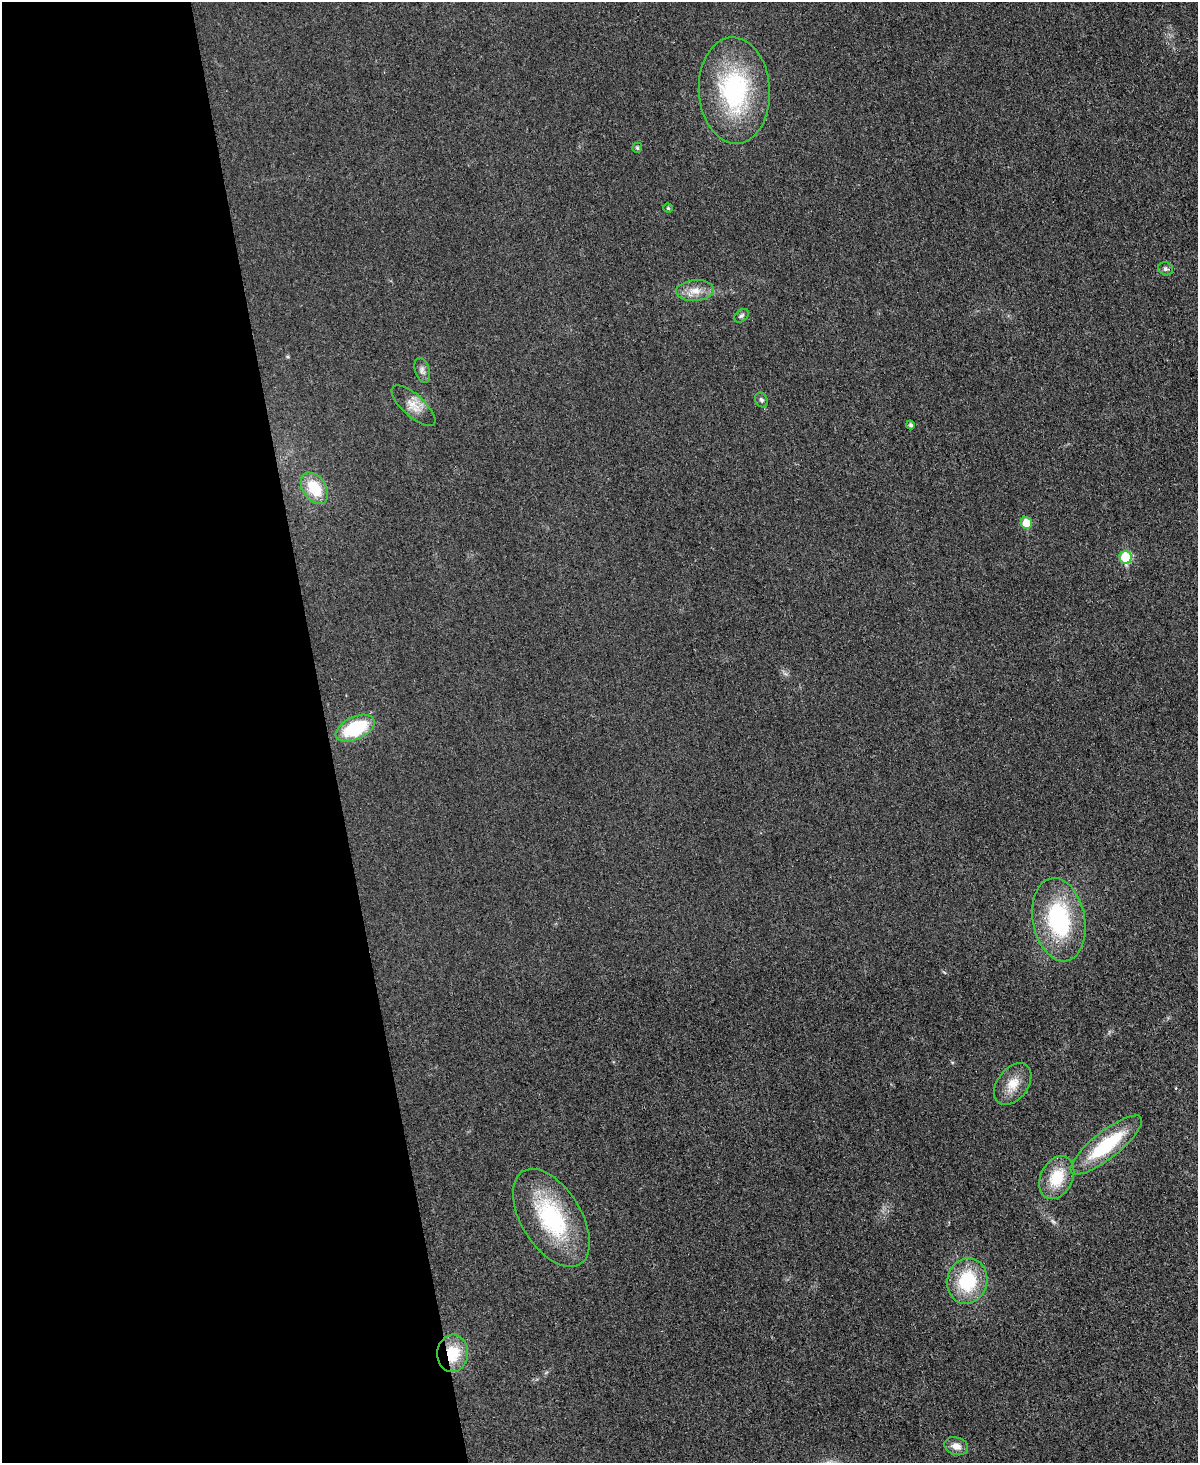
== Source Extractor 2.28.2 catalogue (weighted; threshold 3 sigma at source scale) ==
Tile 5 of 4 x 3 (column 1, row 2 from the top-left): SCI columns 16-1211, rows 1716-3176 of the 4803 x 4779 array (HDU 1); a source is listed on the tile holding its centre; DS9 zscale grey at full resolution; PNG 1200 x 1465 px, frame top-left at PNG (2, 2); each listed source drawn as its Kron ellipse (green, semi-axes under 4 px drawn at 4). Shown black and unused: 27% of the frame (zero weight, under 3 of 4 exposures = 1% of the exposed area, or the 3 px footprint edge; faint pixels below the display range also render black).
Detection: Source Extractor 2.28.2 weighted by HDU 2 'WHT'; one run over the whole footprint, this tile lists its part. Background 0.0344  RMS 0.0066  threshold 0.0296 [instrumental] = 3 sigma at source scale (4.5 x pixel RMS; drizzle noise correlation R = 1.50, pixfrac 1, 0.05/0.05 arcsec/px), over >= 5 px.
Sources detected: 22; all 22 listed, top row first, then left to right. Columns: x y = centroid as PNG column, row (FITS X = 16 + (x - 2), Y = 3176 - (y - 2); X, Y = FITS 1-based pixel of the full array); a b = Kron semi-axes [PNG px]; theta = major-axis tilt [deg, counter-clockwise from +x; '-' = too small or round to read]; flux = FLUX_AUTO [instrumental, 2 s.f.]
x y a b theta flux
734 90 53 35 -87 87
637 148 5 4 - 1.1
668 208 4 4 - 0.79
1165 269 8 6 -21 1.8
695 291 19 10 4 7.9
741 316 8 5 38 1.5
422 370 13 7 -73 2.7
761 400 7 6 - 1.5
413 406 28 11 -42 8.7
911 425 4 4 - 1.5
314 488 17 11 -55 21
1026 523 6 5 - 15
1126 557 6 6 - 33
355 728 21 11 25 40
1059 920 42 26 -79 67
1013 1084 23 15 53 11
1106 1145 44 13 38 44
1057 1178 23 16 63 22
551 1218 54 30 -59 66
967 1281 23 20 76 37
453 1353 19 15 85 20
956 1446 12 8 -18 5.1
Overlapping masked pixels (flux is a lower limit): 1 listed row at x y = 453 1353